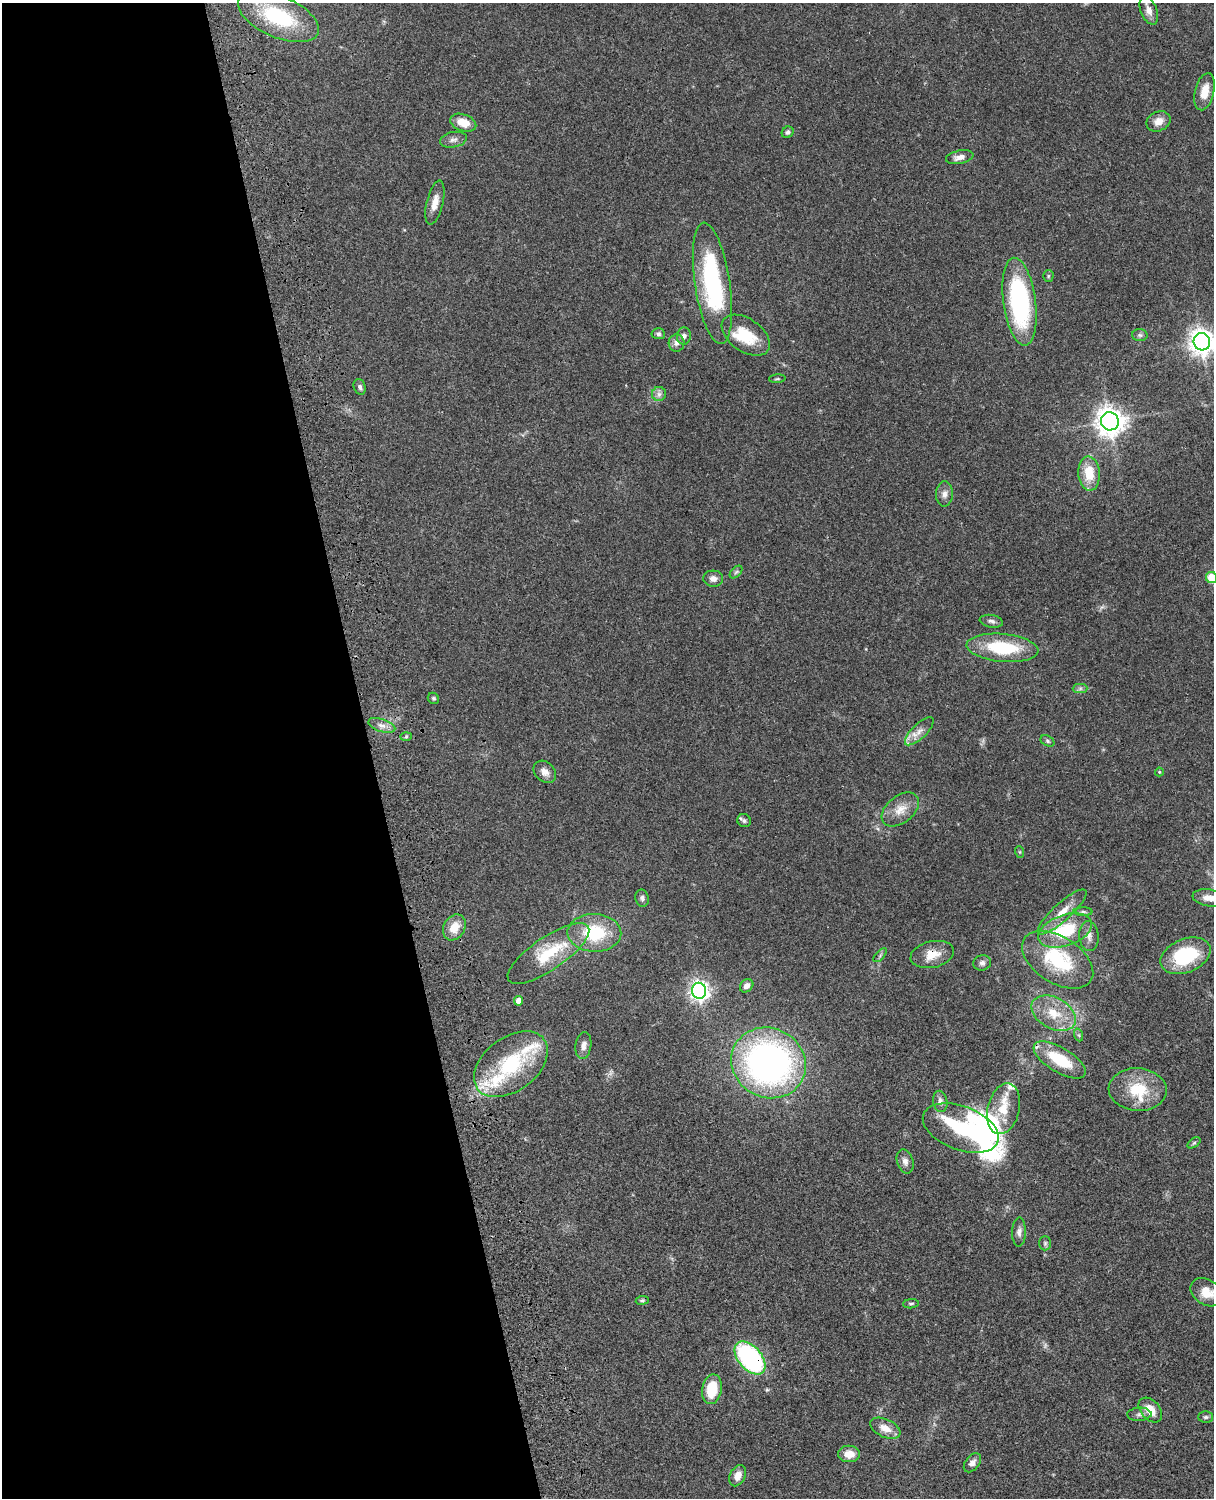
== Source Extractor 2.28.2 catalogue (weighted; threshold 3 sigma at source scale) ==
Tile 5 of 4 x 3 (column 1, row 2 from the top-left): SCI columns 122-1333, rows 1773-3268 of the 5087 x 4928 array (HDU 1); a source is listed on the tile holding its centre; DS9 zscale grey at full resolution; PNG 1216 x 1500 px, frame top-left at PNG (2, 3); each listed source drawn as its Kron ellipse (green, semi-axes under 4 px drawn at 4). Shown black and unused: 31% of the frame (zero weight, under 3 of 4 exposures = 6% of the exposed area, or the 3 px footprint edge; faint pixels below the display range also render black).
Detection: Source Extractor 2.28.2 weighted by HDU 2 'WHT'; one run over the whole footprint, this tile lists its part. Background 0.0804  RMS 0.0059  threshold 0.0263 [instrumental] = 3 sigma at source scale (4.5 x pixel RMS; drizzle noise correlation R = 1.50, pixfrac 1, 0.05/0.05 arcsec/px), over >= 5 px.
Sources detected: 93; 1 too faint to see at this stretch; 2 inside a brighter object's white glare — neither listed nor drawn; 7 inside a brighter listed object's ellipse — not listed separately; the other 83 listed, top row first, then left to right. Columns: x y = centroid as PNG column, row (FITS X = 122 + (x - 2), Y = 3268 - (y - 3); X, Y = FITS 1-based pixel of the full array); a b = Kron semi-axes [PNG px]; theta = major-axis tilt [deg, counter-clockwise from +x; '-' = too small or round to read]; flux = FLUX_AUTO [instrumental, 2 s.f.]
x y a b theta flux
1149 10 15 8 -68 4.3
278 17 43 20 -23 48
1205 92 19 9 76 8.9
1158 121 12 9 22 4.8
463 123 13 8 -19 8.9
788 132 6 5 - 1.3
453 140 13 7 11 2.8
960 157 14 6 12 3.7
435 202 22 8 77 6.3
1048 276 6 5 - 0.88
712 283 61 17 -81 73
1019 302 44 16 -82 84
658 334 7 5 -4 1.4
746 335 27 16 -35 18
1140 335 7 6 - 1.4
684 336 8 7 - 2.3
1202 342 8 8 - 580
677 343 8 8 - 2.5
777 379 8 3 5 0.8
360 387 8 6 -72 1.6
659 394 7 7 - 2
1110 421 9 8 - 700
1089 473 17 11 -86 13
944 494 12 8 87 3.2
736 572 7 4 45 1.1
1211 578 6 5 - 12
713 579 10 8 -4 3.1
991 621 12 6 -11 2
1002 648 36 14 -5 33
1080 688 7 5 1 1.3
433 698 6 5 - 0.95
382 725 14 6 -18 3.4
919 731 19 7 44 4.8
406 737 6 4 2 0.75
1047 741 7 5 -28 1.1
545 772 12 9 -44 4
1159 772 4 4 - 0.54
900 809 21 13 39 8.3
744 821 7 6 - 1.5
1020 852 6 4 -71 0.69
642 898 8 6 -78 1.7
1209 898 17 8 -9 6.6
1062 912 32 9 42 9.6
1083 912 9 4 -1 1.2
454 927 14 10 58 8.6
1065 930 28 15 19 30
594 933 27 19 -2 29
1089 936 15 9 -85 3.9
548 953 48 16 34 25
932 954 22 13 13 8.9
880 955 8 3 46 0.94
1185 956 26 16 22 37
1058 960 39 23 -32 43
982 963 9 7 16 2
747 986 7 6 - 2.9
699 991 8 7 - 300
519 1001 5 4 - 4
1054 1013 24 15 -29 16
1079 1035 6 4 -71 0.99
583 1046 13 8 82 3.4
1060 1060 29 12 -31 24
768 1063 38 34 -30 210
511 1064 42 26 37 47
1138 1089 29 21 -4 22
940 1101 11 7 -79 2.8
1004 1109 26 16 76 13
961 1128 40 22 -21 80
1194 1143 7 4 37 0.94
905 1161 12 8 -73 3
1019 1232 14 7 89 2.8
1045 1243 7 6 - 1.3
1206 1292 17 12 -35 8.5
642 1300 7 4 7 0.85
911 1304 8 4 5 0.96
750 1358 19 11 -49 91
712 1389 15 9 80 17
1150 1410 14 9 -48 7.8
1139 1414 12 6 1 2.1
1206 1417 7 5 1 1.2
885 1428 16 9 -25 6.5
849 1454 11 8 1 6.3
972 1463 11 7 52 2.8
738 1476 11 7 62 4.3
Overlapping masked pixels (flux is a lower limit): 2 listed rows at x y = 932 954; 750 1358
Isophote crosses this tile's border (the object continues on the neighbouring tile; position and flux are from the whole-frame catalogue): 4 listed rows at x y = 1202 342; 1211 578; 1209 898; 1206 1292